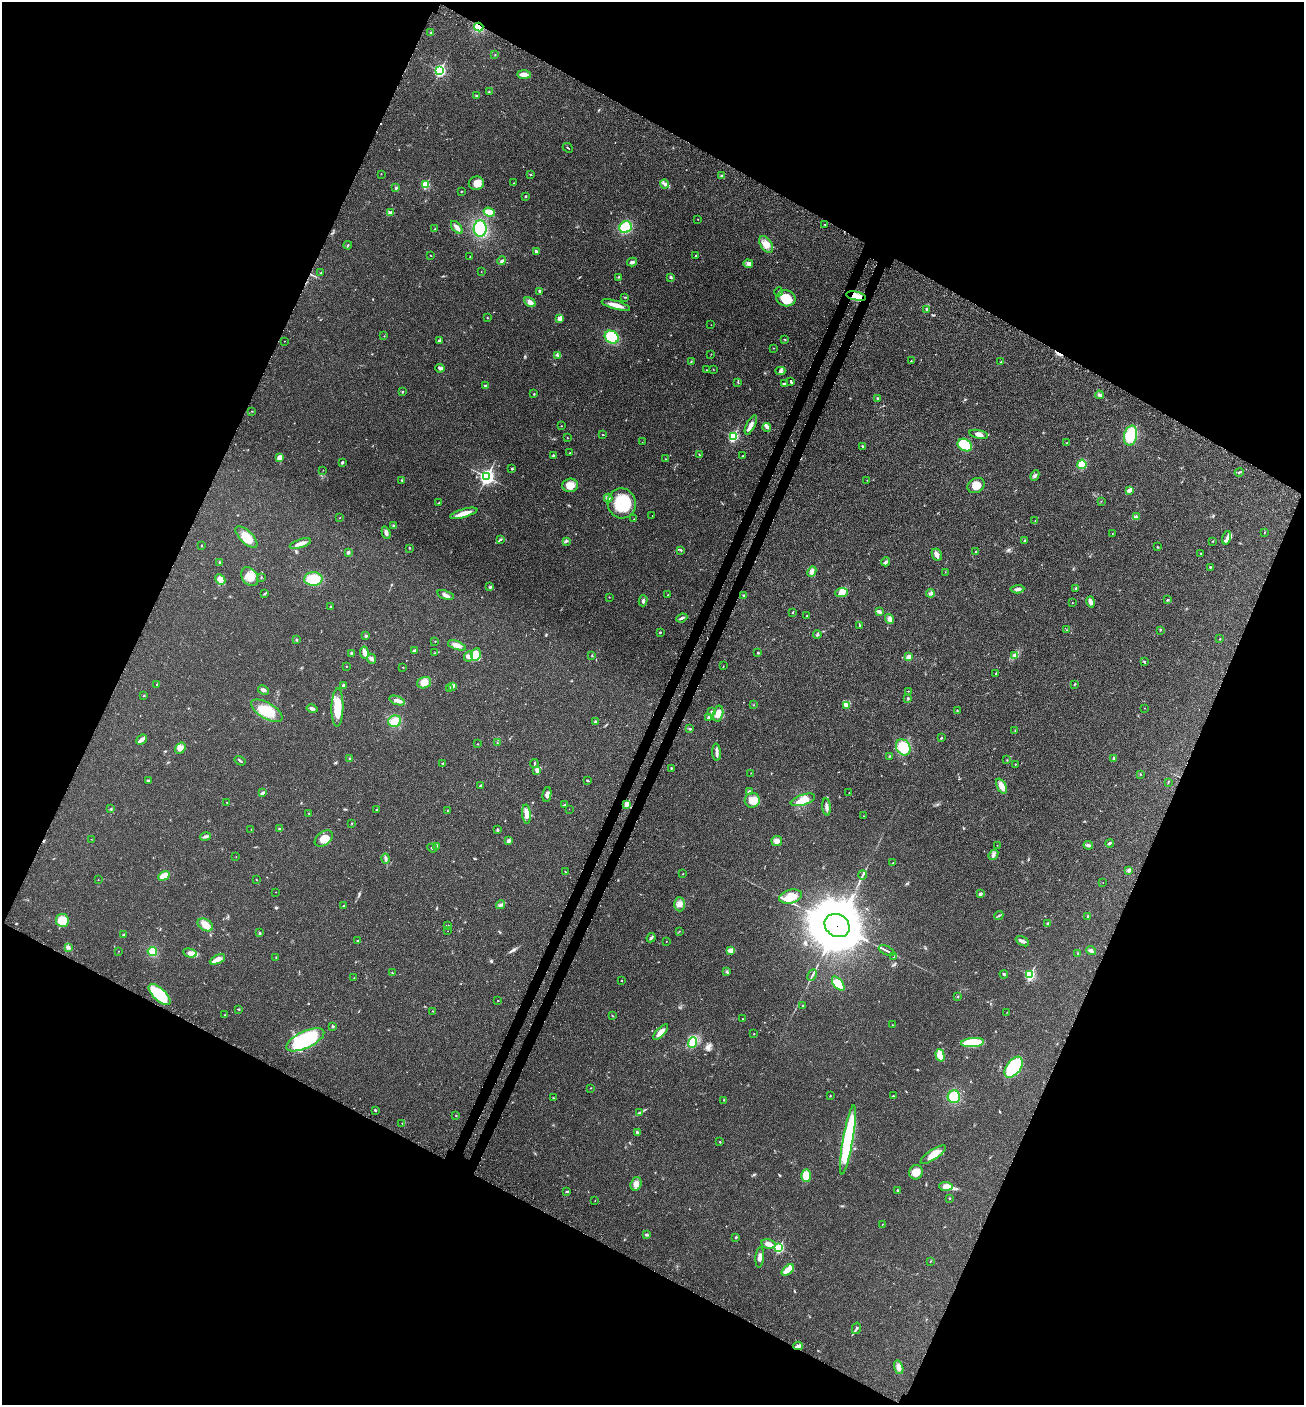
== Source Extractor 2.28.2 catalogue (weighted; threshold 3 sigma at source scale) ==
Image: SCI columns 238-5443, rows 107-5716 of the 5815 x 5821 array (HDU 1 of 3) = the unmasked area's bounding box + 8 px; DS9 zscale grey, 4 x 4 block average (1 PNG px = mean of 4 x 4 image px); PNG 1306 x 1407 px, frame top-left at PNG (2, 2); each listed source drawn as its Kron ellipse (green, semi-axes under 4 px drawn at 4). Shown black and unused: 46% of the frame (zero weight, under 3 of 4 exposures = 8% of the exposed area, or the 3 px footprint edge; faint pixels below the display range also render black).
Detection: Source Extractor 2.28.2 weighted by HDU 2 'WHT'. Background 0.0234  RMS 0.0035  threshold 0.0157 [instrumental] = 3 sigma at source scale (4.5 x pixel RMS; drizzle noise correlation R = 1.50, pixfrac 1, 0.05/0.05 arcsec/px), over >= 5 px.
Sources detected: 402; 2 cosmic-ray / hot-pixel residue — neither listed nor drawn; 7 coinciding with a brighter row at this scale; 21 inside a brighter listed object's ellipse — not listed separately; the other 372 listed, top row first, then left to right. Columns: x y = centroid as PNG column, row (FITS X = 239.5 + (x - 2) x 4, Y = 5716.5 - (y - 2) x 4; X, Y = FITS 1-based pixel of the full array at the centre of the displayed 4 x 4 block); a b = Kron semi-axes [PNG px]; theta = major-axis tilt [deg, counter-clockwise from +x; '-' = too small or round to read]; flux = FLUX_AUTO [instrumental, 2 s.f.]
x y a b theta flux
479 27 4 4 - 27
431 33 3 2 - 0.96
495 55 2 2 - 0.95
440 71 3 2 - 260
524 74 7 3 -2 12
489 91 3 2 - 0.71
477 96 3 2 - 2
568 148 5 2 - 1.3
381 174 2 2 - 0.52
530 174 2 2 - 1.2
722 176 4 2 - 2.1
476 183 8 7 - 18
513 183 2 2 - 0.58
665 184 4 2 - 3.9
426 185 2 2 - 90
396 188 3 2 - 1.9
461 191 2 2 - 0.7
525 196 2 2 - 1.8
489 212 6 4 -20 18
390 213 4 3 - 4.5
698 219 2 2 - 0.51
825 224 2 2 - 0.67
457 227 7 3 -50 10
626 227 6 5 - 60
435 229 4 2 - 1.3
480 229 8 6 87 73
766 244 9 5 -55 14
348 245 4 2 - 1.4
536 252 4 3 - 5.3
696 255 2 2 - 0.87
431 256 2 2 - 0.71
470 257 2 2 - 0.66
502 261 4 3 - 3.5
632 262 5 3 - 4.7
748 264 5 3 - 4.4
481 272 2 2 - 0.54
321 273 2 2 - 1.3
619 277 3 2 - 1.3
671 277 3 2 - 3.7
540 291 2 2 - 4.5
779 292 4 2 - 1.9
856 296 10 4 -12 19
625 297 3 2 - 1.1
786 298 9 8 - 39
530 302 6 4 -30 8.9
616 305 14 3 -16 19
927 310 3 2 - 3.8
487 317 2 2 - 0.64
560 318 2 2 - 28
711 325 2 2 - 0.48
384 336 2 2 - 0.64
612 337 7 6 - 60
785 339 4 2 - 1.3
284 341 2 2 - 0.52
440 341 4 2 - 2.6
773 348 2 2 - 0.71
711 354 2 2 - 0.87
557 355 2 2 - 1.2
911 361 2 2 - 1.8
691 362 3 2 - 1.5
1001 362 3 2 - 1.2
440 368 4 3 - 4
713 369 2 2 - 0.55
706 370 2 2 - 0.93
780 371 5 4 - 4.9
738 382 2 2 - 0.74
791 382 3 2 - 2.5
785 383 4 2 - 2.5
485 386 3 2 - 1.7
402 392 2 2 - 1.3
534 394 2 2 - 1.2
1099 395 4 3 - 6
878 398 2 2 - 2.9
252 411 2 2 - 0.84
751 425 10 3 64 11
561 426 2 2 - 0.74
767 427 4 2 - 3
979 434 9 3 -11 9.3
603 435 2 2 - 0.74
733 436 3 2 - 210
1130 436 10 6 78 99
567 438 2 2 - 0.64
642 442 2 2 - 0.33
1067 443 3 2 - 1.1
965 445 7 5 -32 98
862 446 3 2 - 1.8
570 453 2 2 - 0.62
553 455 2 2 - 1.5
700 455 4 2 - 1.9
743 456 3 2 - 1.2
279 458 2 2 - 34
665 459 2 2 - 0.71
342 463 3 2 - 3
1082 464 5 4 - 30
512 469 2 2 - 4.2
323 470 2 2 - 0.46
1239 472 4 2 - 2.4
1035 475 5 3 - 4
487 477 3 3 - 560
402 480 2 2 - 1.3
867 480 2 2 - 0.48
570 485 8 7 - 20
976 485 9 7 29 24
1129 490 3 2 - 11
608 498 4 3 - 3.8
1101 501 2 2 - 0.56
438 503 3 2 - 1.2
622 503 15 14 - 84
464 513 14 3 16 21
652 515 2 2 - 0.41
1136 517 3 2 - 1.1
340 518 2 2 - 0.57
634 519 2 2 - 1
1035 521 2 2 - 0.46
393 526 2 2 - 2.9
1264 532 2 2 - 1.8
386 533 6 3 -71 6.3
1112 534 2 2 - 0.64
246 537 14 6 -44 35
1227 538 7 3 73 6.5
500 540 2 2 - 1.6
566 541 3 2 - 2.6
1024 541 3 2 - 2.7
1213 541 2 2 - 0.81
300 544 11 3 17 15
202 546 3 2 - 1.1
1157 547 2 2 - 1.4
409 548 2 2 - 0.96
681 550 3 2 - 1.8
348 552 2 2 - 11
975 552 2 2 - 1.4
1201 553 2 2 - 0.8
937 555 6 4 -64 7.3
886 562 4 3 - 3.8
220 563 3 2 - 1.8
1210 567 2 2 - 1.7
812 572 5 4 - 8.8
945 572 2 2 - 0.94
250 577 10 7 -55 22
261 577 2 2 - 1.3
220 579 5 3 - 5.9
313 579 9 6 1 57
490 587 3 3 - 2.4
1017 589 7 2 5 5.8
1076 589 2 2 - 3.3
842 592 6 2 5 5.1
265 593 2 2 - 1.4
930 593 4 3 - 4
446 595 9 3 -17 6.7
668 595 2 2 - 0.68
744 596 3 2 - 2.4
609 597 2 2 - 0.86
1167 600 3 2 - 1.5
643 601 5 3 - 3.5
1090 602 5 4 - 6.7
1072 603 2 2 - 0.54
330 607 2 2 - 0.9
793 612 4 2 - 1.5
879 612 4 3 - 3.5
807 616 2 2 - 1.2
682 618 6 2 22 4.5
889 619 5 4 - 7.2
860 626 2 2 - 0.8
1067 630 2 2 - 0.88
1160 630 3 2 - 1.3
660 632 2 2 - 3.1
817 634 4 2 - 3
366 636 3 2 - 2.8
1220 639 2 2 - 1.3
297 640 2 2 - 1.5
435 641 2 2 - 0.85
457 645 9 4 -20 14
414 651 2 2 - 14
351 653 3 2 - 1.9
364 653 6 3 -82 14
435 653 3 2 - 1.1
758 653 3 2 - 1.5
476 655 6 4 80 22
592 655 2 2 - 1
469 656 5 4 - 6.2
1015 656 3 2 - 2.9
909 657 4 3 - 9
371 659 5 3 - 4.3
1144 662 3 2 - 1.9
346 666 2 2 - 0.64
723 666 2 2 - 0.46
403 667 2 2 - 0.68
996 674 3 2 - 1.6
424 683 7 5 19 21
157 684 2 2 - 1.5
1074 684 3 2 - 1.4
343 685 2 2 - 3.5
452 687 4 2 - 3.6
450 689 2 2 - 1.1
263 690 5 3 - 5.7
908 691 2 2 - 0.72
144 696 2 2 - 1.3
908 698 3 2 - 1.4
397 700 8 3 -20 9.1
754 705 2 2 - 0.77
847 705 4 3 - 10
337 707 19 6 89 39
1145 708 2 2 - 0.66
312 709 5 3 - 5.3
267 711 17 8 -31 44
711 711 3 2 - 1.5
957 711 3 2 - 1.2
718 714 8 5 78 16
708 717 3 2 - 3
395 721 6 5 - 20
596 721 4 2 - 2.4
690 729 4 2 - 1.9
1015 731 2 2 - 0.59
941 738 3 2 - 1.4
141 740 6 2 42 10
497 743 2 2 - 0.76
478 744 2 2 - 0.94
903 747 8 7 - 53
180 748 6 4 54 13
717 752 9 3 -86 8.8
889 756 2 2 - 1.6
1114 758 3 2 - 7.6
350 759 3 2 - 1.6
1007 760 2 2 - 0.72
240 761 6 2 -32 2.6
443 763 2 2 - 1.1
534 763 4 2 - 1.7
1015 764 2 2 - 1
671 768 2 2 - 1.3
537 770 4 3 - 3.8
751 773 2 2 - 0.67
1140 774 2 2 - 1.3
148 780 4 2 - 2.8
587 780 3 2 - 1.9
1168 782 3 2 - 1.3
480 786 3 2 - 3.2
1001 786 8 4 -64 14
749 792 4 3 - 4
263 793 3 2 - 5.5
849 793 2 2 - 0.48
547 794 7 3 79 6.4
752 800 7 7 - 25
803 800 13 5 18 23
227 803 2 2 - 1
564 805 4 2 - 1.9
626 805 2 2 - 18
826 807 8 3 -84 7.7
111 809 3 2 - 1.4
569 809 2 2 - 0.54
377 810 3 2 - 2.2
447 811 2 2 - 1.1
309 814 2 2 - 1.3
526 814 10 4 -86 16
863 816 2 2 - 0.66
352 823 2 2 - 1.1
280 829 3 2 - 2.7
251 830 2 2 - 0.57
497 830 4 2 - 3.1
205 836 5 3 - 4.1
324 838 10 6 38 24
91 839 2 2 - 0.43
508 841 2 2 - 19
777 841 5 5 - 9.4
1110 843 4 2 - 3.7
997 845 2 2 - 0.49
1088 845 5 3 - 4.4
436 847 2 2 - 1
432 848 5 2 - 2.4
993 855 5 3 - 5.3
236 857 2 2 - 0.42
385 858 5 3 - 4.2
893 863 2 2 - 0.52
1129 870 3 3 - 3.9
566 872 2 2 - 0.76
683 874 2 2 - 0.66
862 875 4 2 - 2.7
164 876 6 3 31 23
256 879 2 2 - 0.65
98 880 2 2 - 0.63
1103 883 2 2 - 0.44
275 892 2 2 - 0.43
980 894 3 3 - 3.9
791 897 11 6 15 26
680 904 7 5 -87 9.7
344 905 4 2 - 1.5
501 905 5 3 - 4.6
999 915 5 2 - 1.6
1088 917 3 2 - 2.3
62 920 6 6 - 33
1048 923 2 2 - 3.4
205 925 8 5 -31 15
447 926 3 2 - 1
837 926 13 11 -34 15000
448 931 2 2 - 0.33
679 931 2 2 - 0.58
260 933 4 2 - 1.8
123 935 3 2 - 2.4
651 938 5 2 - 3.1
358 941 2 2 - 2.6
666 941 2 2 - 0.85
1022 941 7 3 -29 6
68 948 3 3 - 3.7
731 950 4 3 - 15
119 951 2 2 - 0.6
152 951 5 4 - 19
887 951 8 2 -27 4.1
1091 951 5 3 - 5.8
190 953 7 4 -13 9.3
1078 953 2 2 - 0.97
894 957 2 2 - 0.64
276 958 3 2 - 1.4
217 959 8 4 26 13
727 972 3 2 - 2.3
392 973 2 2 - 0.88
1004 974 4 2 - 2.6
812 975 6 2 64 3.3
1030 975 3 2 - 170
354 978 2 2 - 0.84
622 981 2 2 - 1.2
838 984 8 4 -50 26
159 994 14 6 -44 110
958 997 2 2 - 0.77
498 1001 2 2 - 0.78
802 1006 2 2 - 1.1
239 1009 3 2 - 0.99
433 1011 2 2 - 0.83
1007 1012 2 2 - 0.41
225 1015 2 2 - 0.91
612 1016 2 2 - 1.1
743 1019 2 2 - 0.72
893 1025 2 2 - 0.68
333 1026 3 2 - 2.6
661 1032 10 3 47 16
754 1033 2 2 - 0.73
305 1040 20 8 25 200
692 1043 5 4 - 20
973 1043 11 4 4 84
940 1055 6 3 -74 33
1014 1067 12 7 54 180
591 1088 2 2 - 0.52
830 1096 2 2 - 1.1
893 1096 3 2 - 1.4
954 1097 6 6 - 39
553 1098 3 2 - 1.6
724 1100 2 2 - 1.1
375 1110 3 2 - 1.8
639 1113 3 2 - 1.9
456 1116 2 2 - 0.92
402 1123 2 2 - 0.56
637 1133 3 3 - 3.5
848 1140 35 5 80 230
720 1142 2 2 - 2.4
933 1155 15 5 34 23
916 1172 7 6 - 18
806 1176 6 5 - 27
636 1184 7 5 72 12
946 1186 6 3 -4 29
897 1191 3 2 - 2.4
567 1192 3 2 - 2.1
950 1198 2 2 - 0.93
595 1201 2 2 - 0.84
882 1224 2 2 - 0.94
646 1235 3 2 - 3.2
736 1237 4 2 - 1.7
768 1244 7 4 -12 13
779 1248 3 2 - 160
760 1257 10 3 85 7.6
931 1261 3 2 - 0.95
788 1270 7 4 39 17
856 1328 6 2 76 3
798 1346 4 3 - 5.8
899 1367 7 4 -75 14
Overlapping masked pixels (flux is a lower limit): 4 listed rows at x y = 479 27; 856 296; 837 926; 159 994
Diffuse or blended objects may show on this block-average render without a row.